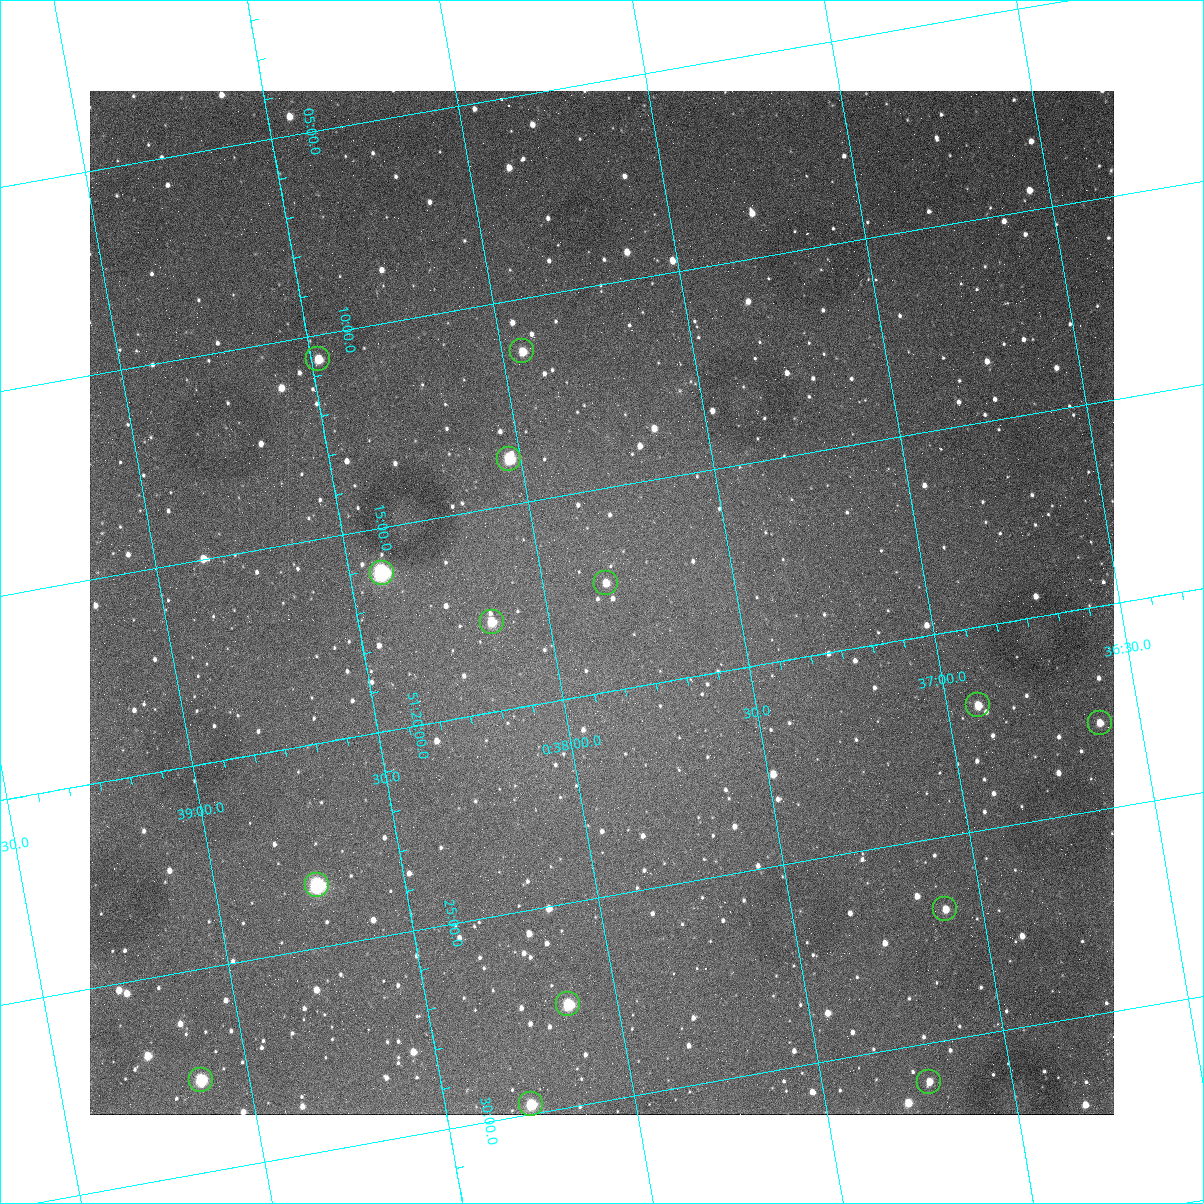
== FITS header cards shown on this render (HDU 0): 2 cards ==
NAXIS1  =                 1024
NAXIS2  =                 1024

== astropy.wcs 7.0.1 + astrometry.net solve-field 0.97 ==
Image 1024 x 1024 px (HDU 0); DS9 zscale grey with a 90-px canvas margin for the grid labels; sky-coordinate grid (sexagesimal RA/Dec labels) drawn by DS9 from the SOLVED WCS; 14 Tycho-2 reference stars matched to detected sources circled (green)
Header WCS: none
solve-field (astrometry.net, Tycho-2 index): SOLVED blind (the file carries no WCS)
Solved WCS: RA---TAN-SIP/DEC--TAN-SIP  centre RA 00:37:51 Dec +51:18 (9.46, +51.30 deg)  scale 1.49 arcsec/px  FOV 25.5' x 25.5'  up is -170 deg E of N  parity flipped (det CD > 0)
(file carries no celestial WCS; the grid is the blind solution)
Tycho-2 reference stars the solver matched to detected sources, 14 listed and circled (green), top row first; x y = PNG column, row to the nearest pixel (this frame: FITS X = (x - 90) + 1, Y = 1024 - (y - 91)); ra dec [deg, ICRS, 3 dp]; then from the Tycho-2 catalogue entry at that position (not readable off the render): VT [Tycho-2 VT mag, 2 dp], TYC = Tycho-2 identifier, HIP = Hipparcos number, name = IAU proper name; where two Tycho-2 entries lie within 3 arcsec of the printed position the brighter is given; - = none
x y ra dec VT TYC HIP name
522 351 9.486 +51.188 10.87 3261-2086-1 - -
318 359 9.620 +51.177 10.71 3261-2090-1 - -
509 459 9.507 +51.231 9.24 3261-2068-1 - -
382 573 9.604 +51.268 7.70 3261-1879-1 3018 -
606 583 9.459 +51.289 11.04 3261-1703-1 - -
492 622 9.538 +51.296 10.24 3261-1493-1 - -
978 705 9.229 +51.365 11.03 3261-2198-1 - -
1100 723 9.152 +51.381 11.06 3261-1519-1 - -
317 885 9.683 +51.391 7.88 3261-1837-1 - -
945 909 9.274 +51.446 10.91 3261-1253-1 - -
568 1004 9.532 +51.458 9.03 3261-1423-1 - -
201 1080 9.782 +51.462 9.45 3261-1155-1 - -
929 1082 9.305 +51.516 11.13 3261-2117-1 - -
531 1104 9.568 +51.496 9.95 3261-2018-1 - -